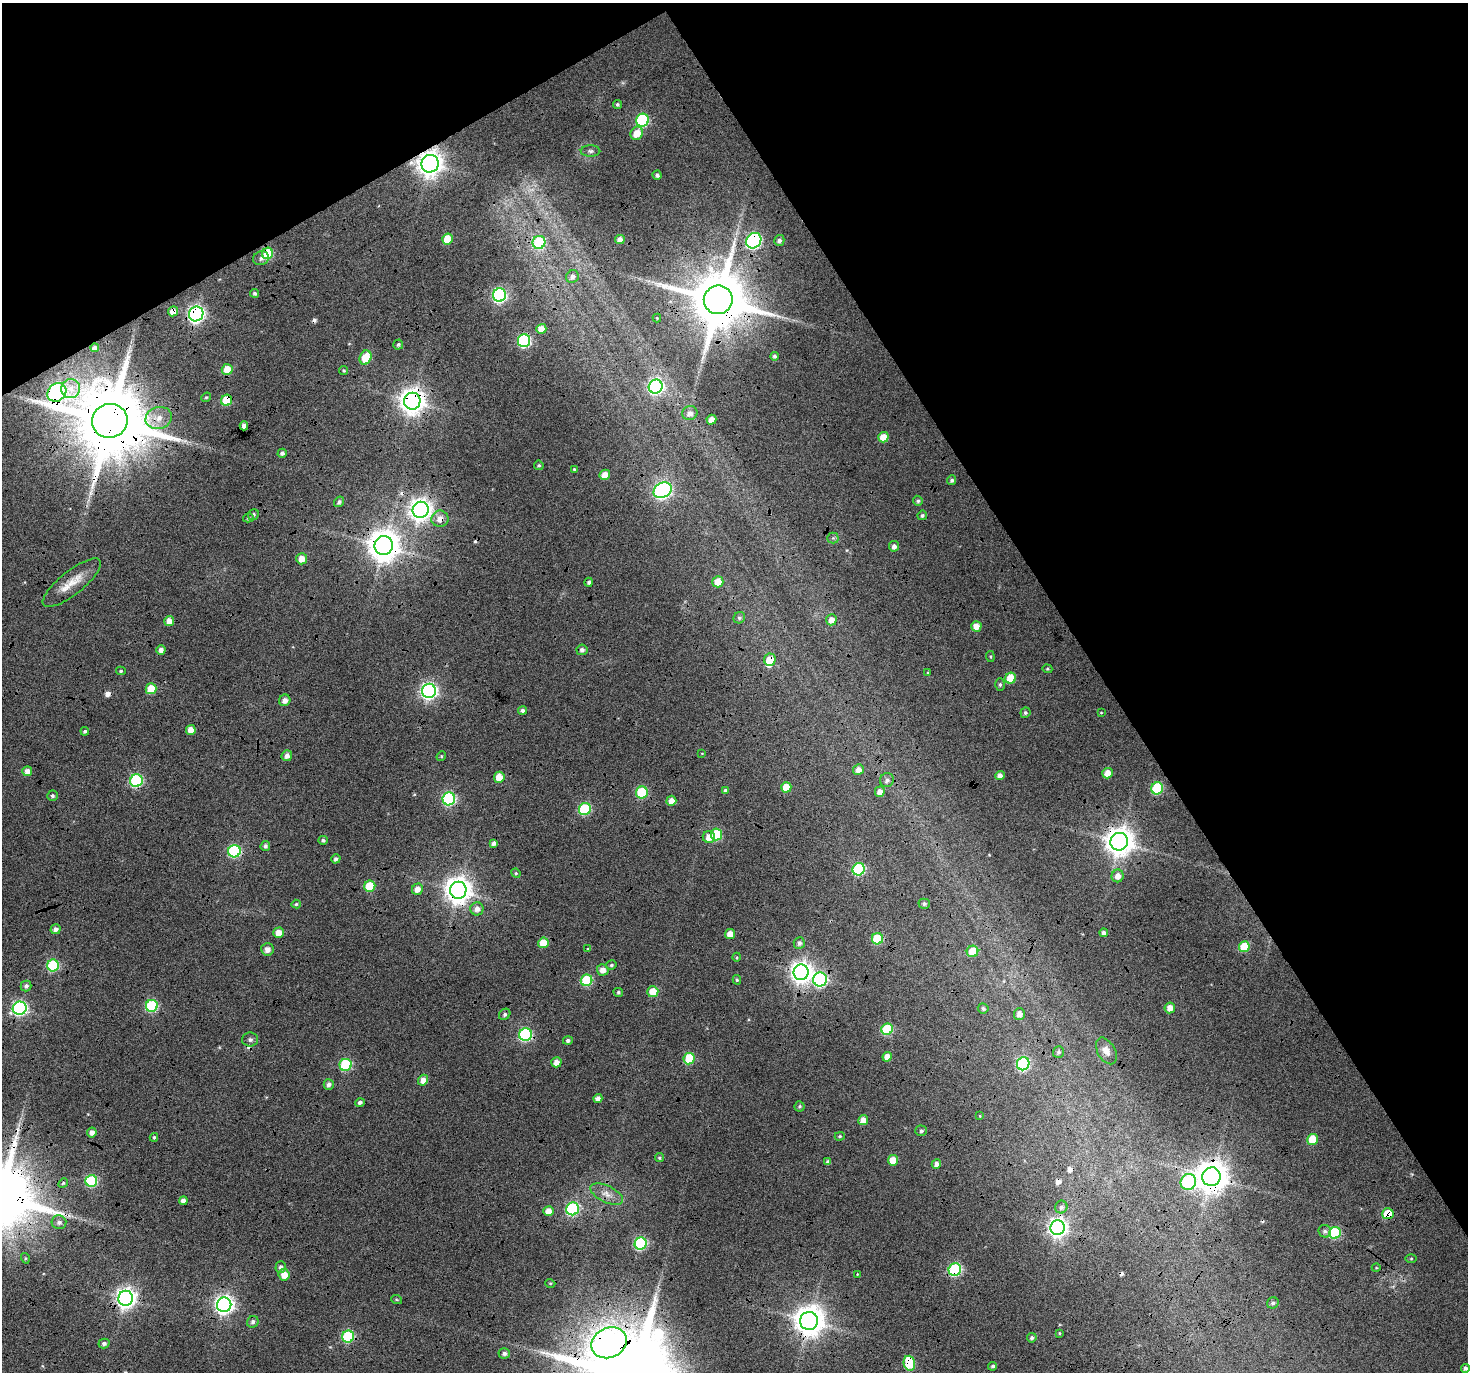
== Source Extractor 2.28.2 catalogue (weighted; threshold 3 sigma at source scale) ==
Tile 3 of 4 x 4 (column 3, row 1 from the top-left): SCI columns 2938-4403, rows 4287-5656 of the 5868 x 5773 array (HDU 1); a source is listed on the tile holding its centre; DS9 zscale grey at full resolution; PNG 1470 x 1374 px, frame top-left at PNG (2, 3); each listed source drawn as its Kron ellipse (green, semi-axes under 4 px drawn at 4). Shown black and unused: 32% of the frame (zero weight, under 4 of 12 exposures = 1% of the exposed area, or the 3 px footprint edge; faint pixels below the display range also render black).
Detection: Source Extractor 2.28.2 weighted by HDU 2 'WHT'; one run over the whole footprint, this tile lists its part. Background 0.127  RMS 0.024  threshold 0.0971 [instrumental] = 3 sigma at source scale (4.09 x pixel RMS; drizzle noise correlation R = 1.36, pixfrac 0.8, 0.0396/0.0396 arcsec/px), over >= 5 px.
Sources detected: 220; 1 inside a brighter object's white glare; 9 cosmic-ray / hot-pixel residue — neither listed nor drawn; the other 210 listed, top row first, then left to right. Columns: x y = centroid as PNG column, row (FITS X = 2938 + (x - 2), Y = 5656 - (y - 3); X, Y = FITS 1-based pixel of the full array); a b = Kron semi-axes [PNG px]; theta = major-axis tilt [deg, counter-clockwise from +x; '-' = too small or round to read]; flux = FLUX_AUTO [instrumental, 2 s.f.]
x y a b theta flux
617 104 5 4 - 4.1
643 120 6 6 - 230
637 133 7 6 - 31
590 151 10 5 -1 5.8
430 164 9 8 - 2300
657 175 4 4 - 6.3
448 239 5 5 - 54
620 239 5 4 - 15
779 240 5 5 - 7.8
754 241 8 7 - 420
539 242 6 6 - 160
268 253 6 5 - 110
261 258 8 7 - 8.3
572 276 6 6 - 9.8
255 293 4 4 - 5.1
499 295 7 6 - 450
718 300 14 14 - 17000
173 311 5 5 - 22
196 314 7 7 - 770
657 318 4 4 - 1.9
541 329 5 4 - 25
524 341 6 6 - 310
398 344 5 5 - 4.7
95 348 4 4 - 10
775 356 4 4 - 5.1
366 358 7 5 65 55
227 369 5 5 - 42
344 371 4 4 - 2.8
656 387 7 6 - 580
71 389 9 9 - 18
57 392 10 8 38 700
206 397 5 4 - 3.1
226 400 6 5 - 78
412 401 8 8 - 2300
690 413 8 7 - 13
159 418 13 11 16 25
711 420 5 5 - 22
110 421 18 17 - 31000
244 426 4 4 - 17
883 437 5 5 - 28
282 453 5 4 - 6.7
539 465 5 5 - 3.3
574 469 4 4 - 2.4
605 475 5 5 - 26
952 480 5 4 - 5.9
663 490 9 7 27 660
918 501 5 4 - 4.4
339 502 5 4 - 6
421 510 8 8 - 1700
253 515 6 5 - 4.2
922 515 5 4 - 4.3
248 518 5 4 - 4
440 519 8 8 - 19
833 538 5 5 - 4.1
384 546 9 9 - 3800
894 546 5 5 - 10
302 559 5 5 - 24
589 582 4 4 - 5.1
718 582 5 5 - 34
72 583 36 12 38 43
739 618 6 5 - 5.3
831 620 5 5 - 19
169 621 5 5 - 18
976 626 5 5 - 22
161 650 5 4 - 9.5
582 650 5 5 - 7.5
990 656 5 3 - 2.6
770 660 6 6 - 38
1047 669 5 4 - 3
121 671 5 4 - 2.8
928 673 4 4 - 2
1010 678 5 5 - 59
1000 684 6 5 - 4.6
151 689 5 5 - 60
429 691 7 7 - 740
285 700 6 5 - 12
522 710 4 4 - 5.8
1101 712 4 2 - 1.6
1025 713 5 4 - 4.4
191 730 5 5 - 22
85 731 4 3 - 4.1
702 753 4 3 - 1.4
287 756 5 5 - 11
441 756 5 4 - 2.9
858 770 5 5 - 15
27 771 5 4 - 15
1107 773 5 5 - 24
1000 776 5 4 - 13
499 777 5 5 - 39
887 780 7 6 - 8.2
136 781 6 6 - 270
786 787 5 5 - 41
1157 788 6 5 - 160
725 790 4 4 - 3.8
642 792 6 6 - 140
880 792 5 5 - 15
52 796 5 5 - 4.8
449 799 6 6 - 350
671 801 5 5 - 19
585 809 6 6 - 170
716 834 6 5 - 130
709 837 6 6 - 21
323 840 4 4 - 5.2
1119 842 9 8 - 3000
494 843 4 4 - 9.2
265 846 5 4 - 6.3
234 851 6 6 - 280
336 859 5 4 - 6.4
859 869 6 6 - 210
516 873 5 4 - 2.5
1118 876 6 6 - 18
370 886 5 5 - 72
417 889 6 5 - 16
458 890 8 8 - 2600
296 904 5 4 - 3.4
924 904 6 5 - 5.4
477 909 6 6 - 14
56 929 5 5 - 9.8
279 933 5 5 - 23
1104 933 4 4 - 11
730 934 5 5 - 27
877 939 6 5 - 100
543 943 5 5 - 51
799 943 6 5 - 7.9
1244 947 5 5 - 71
267 949 6 6 - 13
588 949 4 3 - 1.5
972 951 6 5 - 48
737 957 4 3 - 2.2
53 965 6 6 - 200
611 965 5 4 - 3.8
603 970 6 5 - 17
801 972 8 7 - 1600
820 979 7 7 - 390
587 980 6 5 - 120
737 980 5 4 - 3.2
26 986 5 5 - 6.7
618 992 5 4 - 3.8
653 992 5 5 - 38
152 1006 6 6 - 190
20 1008 7 6 - 500
983 1008 5 5 - 5.1
1170 1008 5 5 - 19
505 1014 6 5 - 5.3
1019 1014 6 5 - 14
887 1029 6 5 - 150
525 1035 6 6 - 310
250 1040 8 7 - 7
568 1040 5 4 - 6.3
1106 1051 14 8 -60 19
1058 1052 6 5 - 5.1
887 1057 5 4 - 23
689 1059 6 5 - 100
556 1062 5 5 - 16
1023 1064 7 6 - 240
346 1065 6 6 - 190
423 1080 5 5 - 19
329 1084 5 5 - 9.2
598 1098 4 4 - 12
360 1102 5 4 - 6.4
800 1106 5 5 - 4.1
980 1116 4 2 - 1.5
863 1120 5 5 - 20
921 1131 6 5 - 5.6
92 1132 5 4 - 12
840 1136 5 4 - 2.9
154 1137 4 3 - 3.5
1313 1140 5 5 - 62
659 1158 4 4 - 3.5
893 1160 5 5 - 34
828 1162 4 4 - 6.8
936 1164 5 4 - 12
1211 1177 9 9 - 3700
91 1181 6 6 - 210
1188 1182 8 7 - 240
63 1183 5 4 - 3.5
607 1194 17 8 -25 19
183 1201 4 4 - 11
1061 1207 6 6 - 7.7
573 1209 6 6 - 280
548 1211 5 5 - 20
1388 1214 5 5 - 67
59 1222 7 7 - 8.7
1058 1228 7 7 - 1100
1325 1231 6 6 - 7.4
1335 1233 6 5 - 180
641 1244 6 6 - 280
25 1258 5 3 - 2.5
1411 1258 5 3 - 2.3
281 1267 6 5 - 6.7
1376 1268 4 3 - 1.7
955 1270 6 6 - 270
857 1274 4 2 - 1.6
284 1275 6 5 - 26
550 1283 5 3 - 1.9
126 1298 7 7 - 1300
397 1300 5 3 - 2.2
1273 1303 6 5 - 7
224 1305 7 7 - 1100
809 1321 9 9 - 3500
253 1322 6 5 - 7.4
1059 1333 3 3 - 2.3
348 1337 6 6 - 210
1032 1338 5 4 - 5.1
104 1343 5 5 - 7.3
609 1343 18 15 25 1100
504 1353 6 5 - 6.6
909 1363 7 5 -76 120
993 1366 4 4 - 4.7
1465 1368 4 4 - 6.8
Overlapping masked pixels (flux is a lower limit): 34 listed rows (the first 20) at x y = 430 164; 754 241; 268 253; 718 300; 173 311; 196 314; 57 392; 226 400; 412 401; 159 418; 711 420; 110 421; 244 426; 421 510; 440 519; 384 546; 72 583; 770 660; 151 689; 449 799